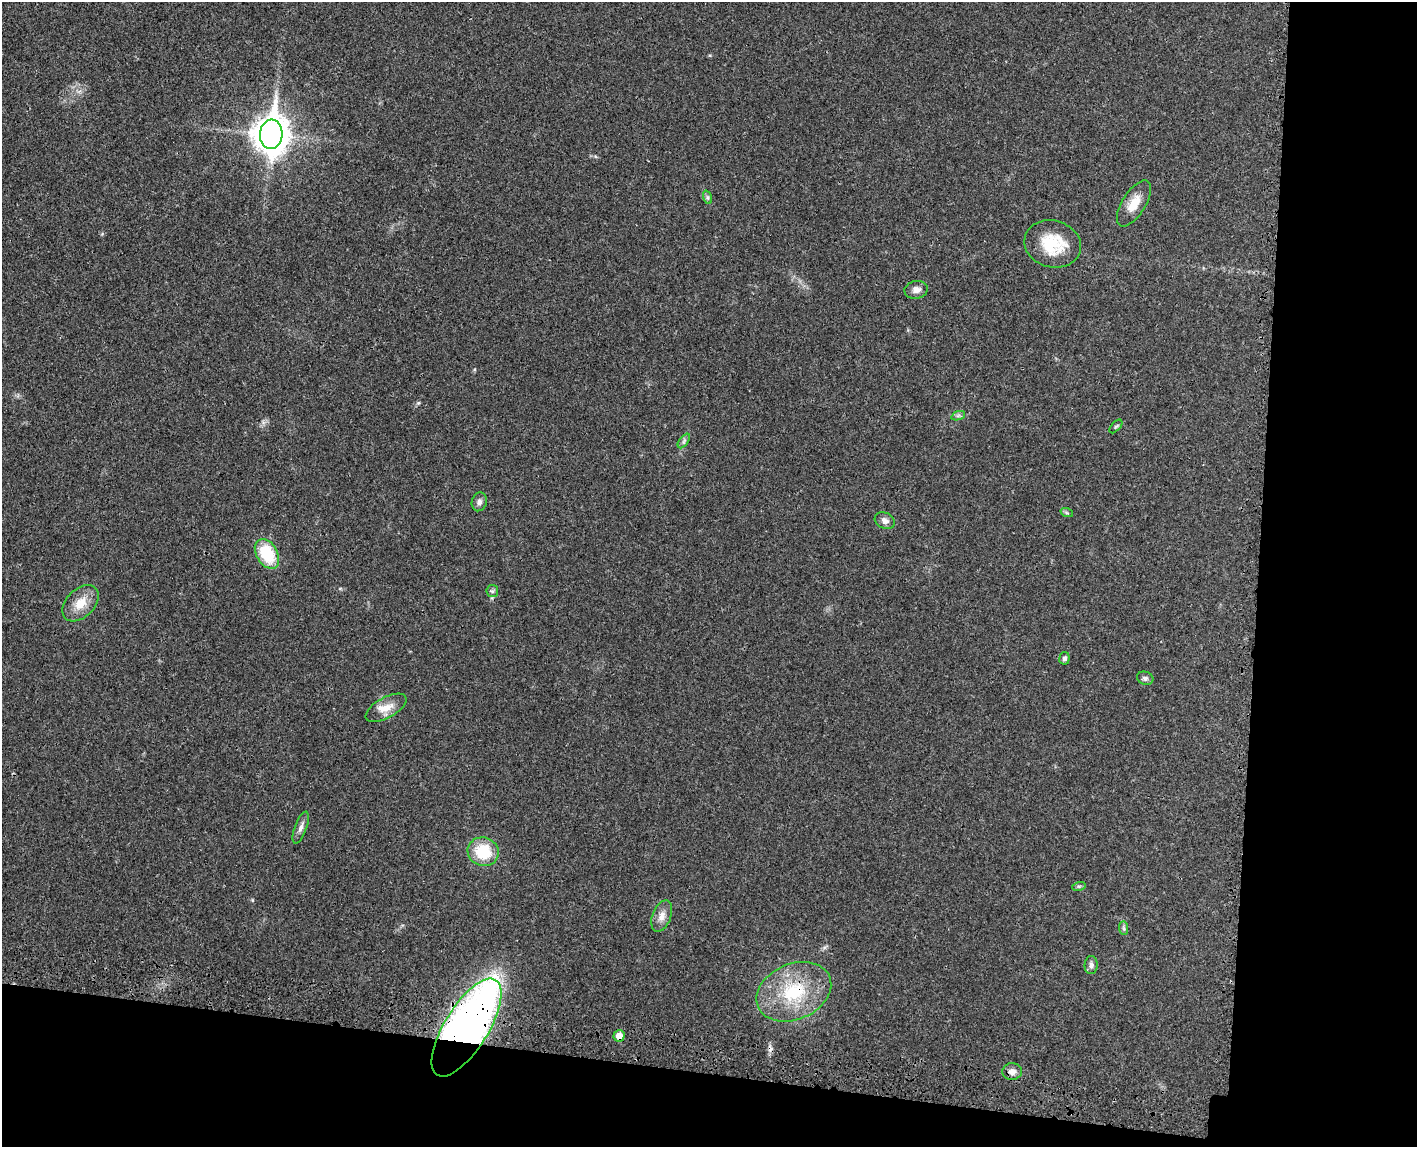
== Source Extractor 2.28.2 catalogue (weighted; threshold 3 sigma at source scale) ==
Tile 12 of 3 x 4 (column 3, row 4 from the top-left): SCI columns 3016-4430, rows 83-1227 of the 4726 x 4742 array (HDU 1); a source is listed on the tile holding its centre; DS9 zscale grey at full resolution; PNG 1419 x 1149 px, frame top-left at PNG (2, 2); each listed source drawn as its Kron ellipse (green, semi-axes under 4 px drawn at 4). Shown black and unused: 18% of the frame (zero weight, under 3 of 4 exposures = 8% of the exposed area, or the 3 px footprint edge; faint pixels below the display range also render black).
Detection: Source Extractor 2.28.2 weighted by HDU 2 'WHT'; one run over the whole footprint, this tile lists its part. Background 0.021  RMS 0.0034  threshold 0.0152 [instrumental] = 3 sigma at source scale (4.5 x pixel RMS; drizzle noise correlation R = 1.50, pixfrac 1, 0.05/0.05 arcsec/px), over >= 5 px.
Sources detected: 29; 1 cosmic-ray / hot-pixel residue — neither listed nor drawn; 1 inside a brighter listed object's ellipse — not listed separately; the other 27 listed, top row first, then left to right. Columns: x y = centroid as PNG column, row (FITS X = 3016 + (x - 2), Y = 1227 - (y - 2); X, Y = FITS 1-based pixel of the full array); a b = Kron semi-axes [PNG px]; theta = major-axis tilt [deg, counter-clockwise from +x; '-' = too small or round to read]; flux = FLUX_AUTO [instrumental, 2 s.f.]
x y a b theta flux
271 134 14 11 85 610
707 197 7 4 -71 0.64
1134 204 26 11 58 5.6
1053 244 29 23 -15 13
916 290 11 9 10 2
958 416 7 4 19 0.71
1116 426 8 4 48 0.47
684 441 8 4 54 0.8
479 502 9 7 74 1.2
1067 513 6 4 -19 0.5
885 521 10 7 -27 1.7
267 554 16 10 -59 14
492 591 6 6 - 0.73
80 603 21 14 45 5.9
1064 658 6 5 - 0.82
1145 678 8 6 -18 0.92
386 708 22 10 29 4
301 828 17 6 70 1.6
483 852 15 14 - 12
1079 886 7 4 18 0.54
662 916 16 9 70 2.7
1124 928 7 4 -89 0.61
1091 965 9 6 87 1.3
794 992 39 28 23 22
466 1028 56 22 58 250
619 1036 5 5 - 3.3
1012 1072 10 8 1 2
Overlapping masked pixels (flux is a lower limit): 3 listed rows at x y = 794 992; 466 1028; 619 1036